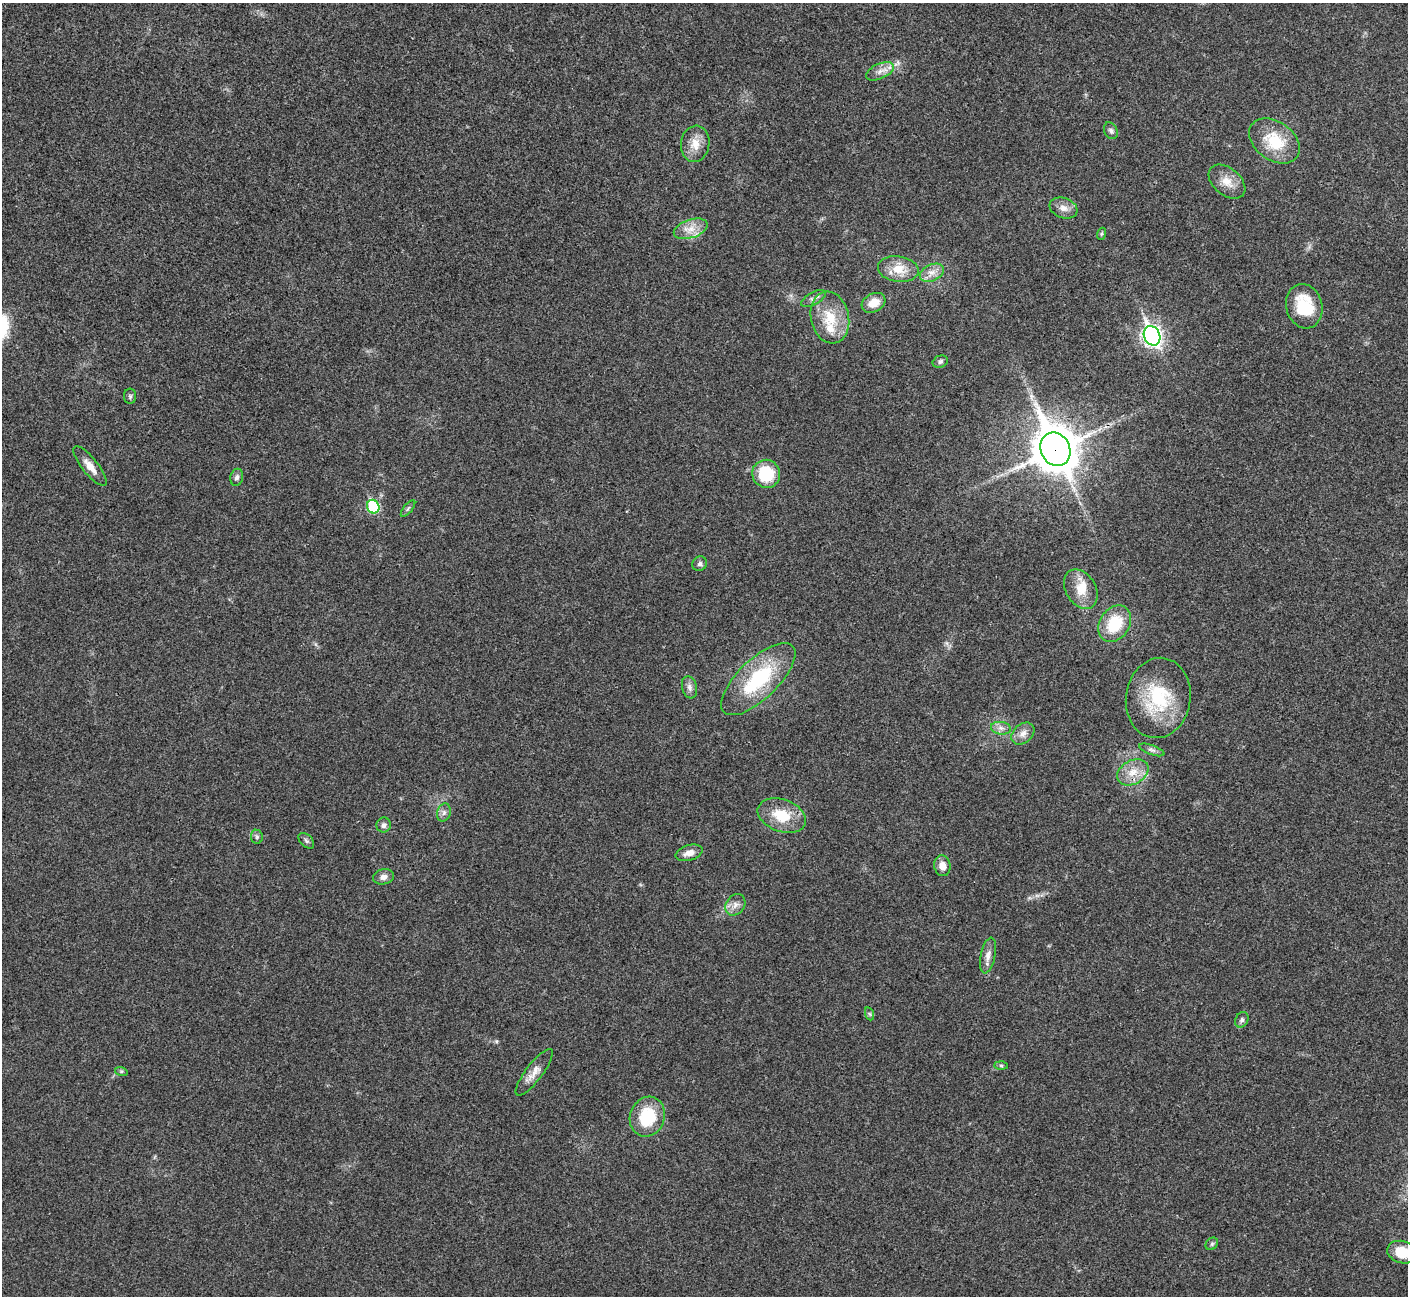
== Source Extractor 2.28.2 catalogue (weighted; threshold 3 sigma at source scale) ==
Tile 10 of 4 x 4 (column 2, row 3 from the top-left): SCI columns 1408-2813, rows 1450-2743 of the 5630 x 5618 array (HDU 1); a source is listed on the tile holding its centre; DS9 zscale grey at full resolution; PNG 1410 x 1298 px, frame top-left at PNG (2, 3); each listed source drawn as its Kron ellipse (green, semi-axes under 4 px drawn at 4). Shown black and unused: <1% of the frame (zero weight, under 3 of 4 exposures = <1% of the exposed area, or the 3 px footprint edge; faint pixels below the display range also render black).
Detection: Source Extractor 2.28.2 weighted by HDU 2 'WHT'; one run over the whole footprint, this tile lists its part. Background 0.0222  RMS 0.004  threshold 0.018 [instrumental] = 3 sigma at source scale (4.5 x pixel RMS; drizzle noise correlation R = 1.50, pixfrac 1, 0.05/0.05 arcsec/px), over >= 5 px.
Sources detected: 53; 2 inside a brighter listed object's ellipse — not listed separately; the other 51 listed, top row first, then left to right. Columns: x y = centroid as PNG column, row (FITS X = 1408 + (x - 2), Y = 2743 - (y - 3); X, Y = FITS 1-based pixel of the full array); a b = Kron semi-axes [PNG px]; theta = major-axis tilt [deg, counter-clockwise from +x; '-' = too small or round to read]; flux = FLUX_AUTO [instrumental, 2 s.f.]
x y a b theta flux
880 71 15 7 24 2.9
1111 131 9 6 -64 1.2
1274 141 28 19 -35 15
695 144 18 14 82 5.8
1227 182 21 13 -40 5.6
1064 208 14 10 -20 3
691 229 18 9 18 4.6
1101 234 6 4 71 0.5
898 269 20 13 -7 7.7
932 273 13 8 25 3.2
814 298 14 6 29 1.7
874 303 12 9 28 5.6
1304 306 22 18 -75 17
830 318 26 19 -78 13
1152 336 10 8 -65 180
940 362 8 6 23 0.97
130 396 7 6 - 0.85
1055 449 17 14 -65 1400
90 466 24 8 -51 4.3
766 474 14 13 - 18
237 477 8 6 76 1.3
373 507 7 6 - 29
408 509 10 3 50 0.73
700 564 8 7 - 1.1
1081 589 21 15 -60 7.2
1115 624 19 15 56 16
758 679 48 20 44 31
689 687 11 7 -74 1.8
1158 698 40 32 81 28
1001 728 10 6 -8 1.9
1023 734 13 9 42 2.9
1152 750 13 4 -20 1.3
1133 772 16 12 30 6.1
444 812 9 6 75 1.5
782 815 25 16 -20 12
384 825 7 7 - 1.5
257 837 7 6 - 0.9
306 841 9 5 -45 0.99
689 853 14 7 17 2.8
942 866 10 8 -83 3.7
383 877 10 7 12 2.2
735 905 11 9 54 2.5
988 955 18 7 78 2.8
870 1014 6 4 -71 0.59
1242 1020 8 6 63 1.1
1001 1065 6 4 -1 0.65
121 1071 6 4 -18 0.62
534 1072 28 8 53 4.1
647 1117 20 17 70 18
1212 1244 7 5 45 0.77
1402 1252 15 11 -16 9.1
Overlapping masked pixels (flux is a lower limit): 1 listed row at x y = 1055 449
Isophote crosses this tile's border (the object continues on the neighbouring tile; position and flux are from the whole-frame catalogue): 1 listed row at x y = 1402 1252